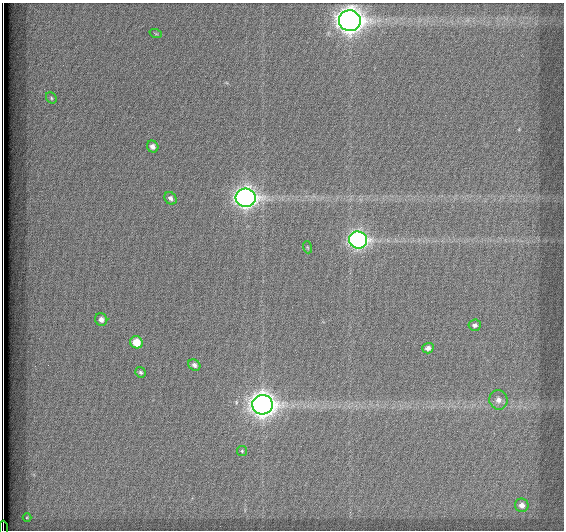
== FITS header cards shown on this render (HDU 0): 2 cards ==
NAXIS1  =                  562          / # of pixels in <axis direction>
NAXIS2  =                  528          / # of pixels in <axis direction>

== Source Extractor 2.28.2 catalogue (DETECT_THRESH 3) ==
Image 562 x 528 px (HDU 0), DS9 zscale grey, 1 PNG px = 1 image px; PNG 566 x 532 px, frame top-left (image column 1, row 528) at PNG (2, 3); each listed source drawn as its Kron ellipse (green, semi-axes under 4 px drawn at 4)
Background 1800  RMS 5.3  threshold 15.8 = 3 sigma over >= 5 px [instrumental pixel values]
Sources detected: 20; all 20 listed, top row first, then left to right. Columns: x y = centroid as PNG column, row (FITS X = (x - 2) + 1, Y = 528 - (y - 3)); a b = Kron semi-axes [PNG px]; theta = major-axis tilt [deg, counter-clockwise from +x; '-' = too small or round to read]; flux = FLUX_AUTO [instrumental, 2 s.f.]
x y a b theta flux
350 21 11 10 - 330000
156 34 6 4 -19 360
51 98 6 5 - 570
153 147 6 5 - 1600
170 198 7 5 -51 1100
246 198 10 9 - 190000
358 240 9 8 - 110000
307 247 6 4 -71 330
101 320 6 6 - 1500
475 325 6 5 - 1100
136 342 6 6 - 6100
428 348 5 5 - 1500
194 365 6 5 - 1200
140 372 5 5 - 650
498 400 10 9 - 2300
263 405 10 9 - 320000
242 451 5 5 - 450
522 505 7 6 - 2100
27 517 4 3 - 270
3 528 7 2 -90 3000
At the frame edge (FLAGS 8, measured only in part): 1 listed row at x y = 3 528